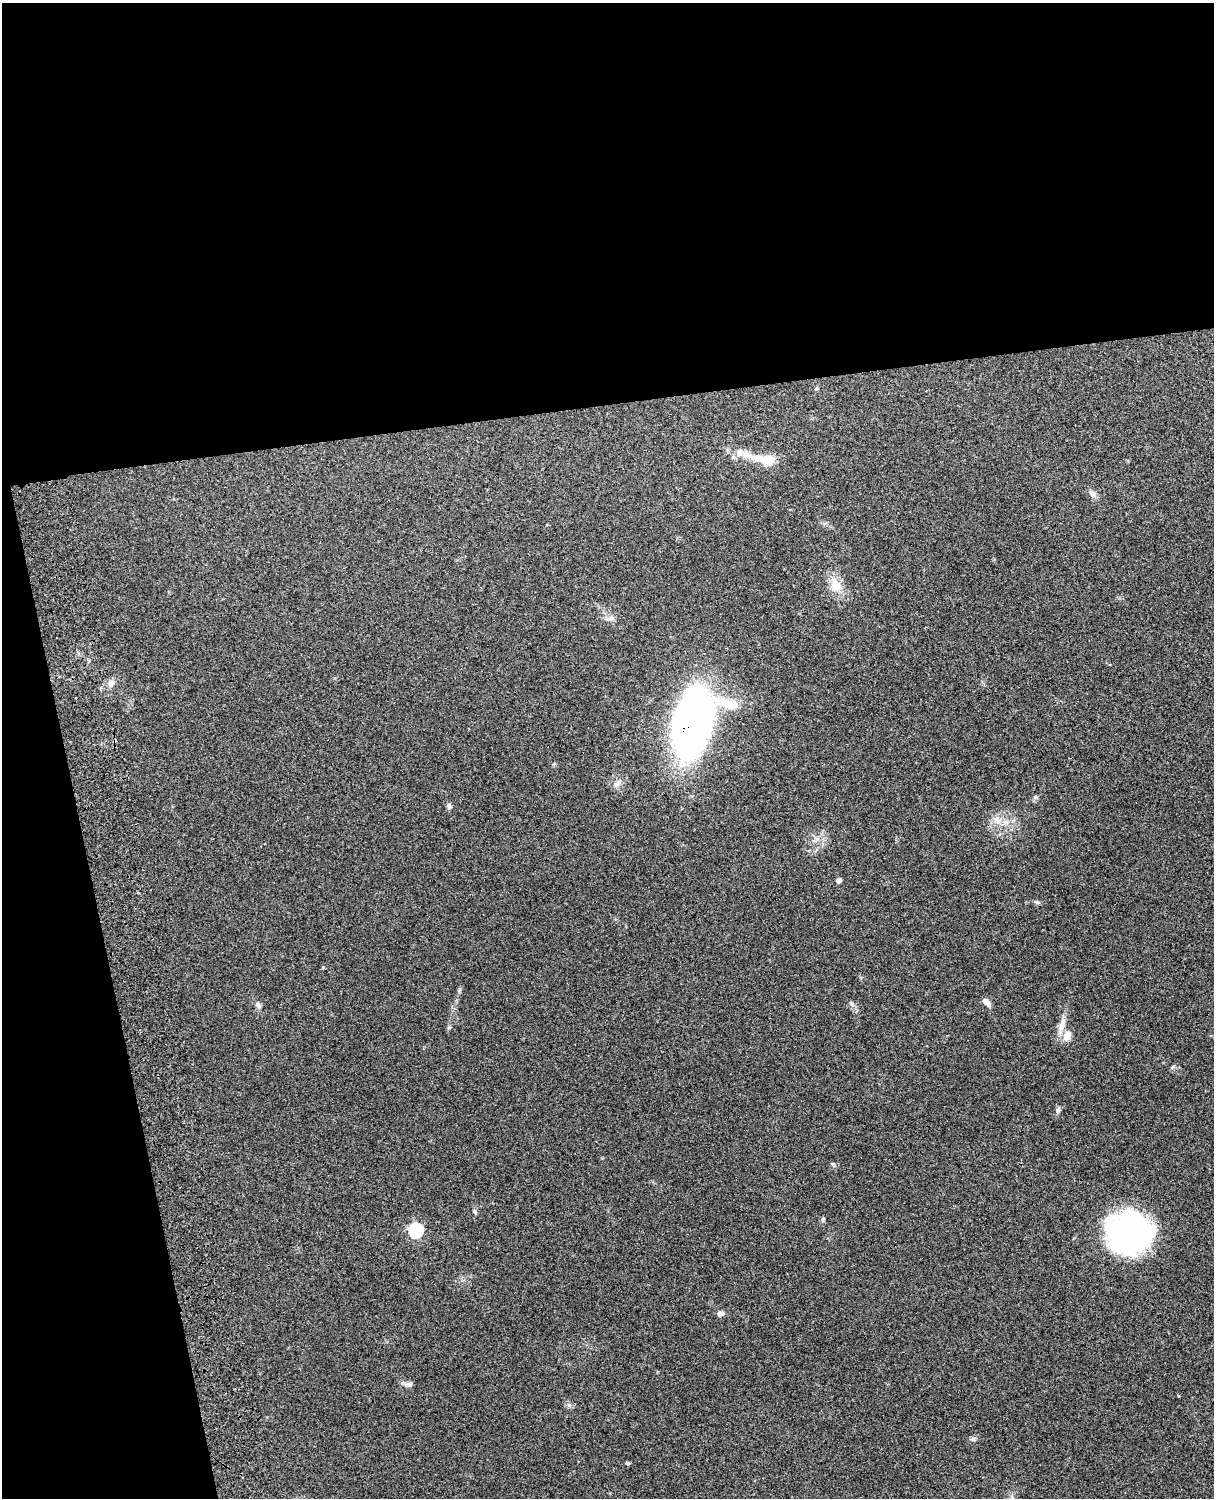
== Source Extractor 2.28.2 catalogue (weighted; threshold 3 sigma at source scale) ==
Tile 1 of 4 x 3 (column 1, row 1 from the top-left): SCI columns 119-1330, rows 3156-4651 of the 5089 x 4928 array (HDU 1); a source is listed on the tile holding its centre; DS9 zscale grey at full resolution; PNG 1216 x 1500 px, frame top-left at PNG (2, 3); no overlay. Shown black and unused: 33% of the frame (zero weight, under 3 of 4 exposures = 6% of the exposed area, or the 3 px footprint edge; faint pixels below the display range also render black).
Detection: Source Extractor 2.28.2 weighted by HDU 2 'WHT'; one run over the whole footprint, this tile lists its part. Background 0.285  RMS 0.0092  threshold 0.0415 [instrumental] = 3 sigma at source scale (4.5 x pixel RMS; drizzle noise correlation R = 1.50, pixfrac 1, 0.05/0.05 arcsec/px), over >= 5 px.
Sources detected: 30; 2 inside a brighter listed object's ellipse — not listed separately; the other 28 listed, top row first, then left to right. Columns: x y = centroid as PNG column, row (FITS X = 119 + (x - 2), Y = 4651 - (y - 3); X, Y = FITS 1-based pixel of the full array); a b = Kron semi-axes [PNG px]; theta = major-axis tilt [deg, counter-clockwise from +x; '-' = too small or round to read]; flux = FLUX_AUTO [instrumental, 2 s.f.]
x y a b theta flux
740 453 9 8 - 7.1
767 461 18 15 13 13
1092 494 11 7 -44 3.9
836 585 18 12 -55 15
610 618 13 5 16 3.4
111 683 10 8 63 4.8
692 723 50 28 73 610
617 784 11 6 36 3.7
1035 797 8 5 7 1.8
449 806 7 6 - 2.2
997 819 13 9 -55 7.3
839 880 4 4 - 4.1
1037 902 7 5 -18 1.7
459 990 7 4 60 1.6
986 1002 12 6 -45 4.4
852 1004 7 4 -71 1.6
258 1005 9 6 -44 2.7
1062 1025 25 7 70 8.7
1067 1036 14 10 80 7.8
1058 1110 8 5 63 2.5
475 1211 7 4 -71 1.6
823 1219 7 4 82 1.5
416 1230 7 6 - 140
1129 1233 46 40 7 200
721 1313 8 6 -3 3.5
410 1384 6 6 - 2.3
569 1405 7 4 -18 1.8
628 1463 5 5 - 1.1
Overlapping masked pixels (flux is a lower limit): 1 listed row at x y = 692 723
Unlisted compact peaks at least as high as the median listed source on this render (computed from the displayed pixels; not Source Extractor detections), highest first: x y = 833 1164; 973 1439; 449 1028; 1178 1396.